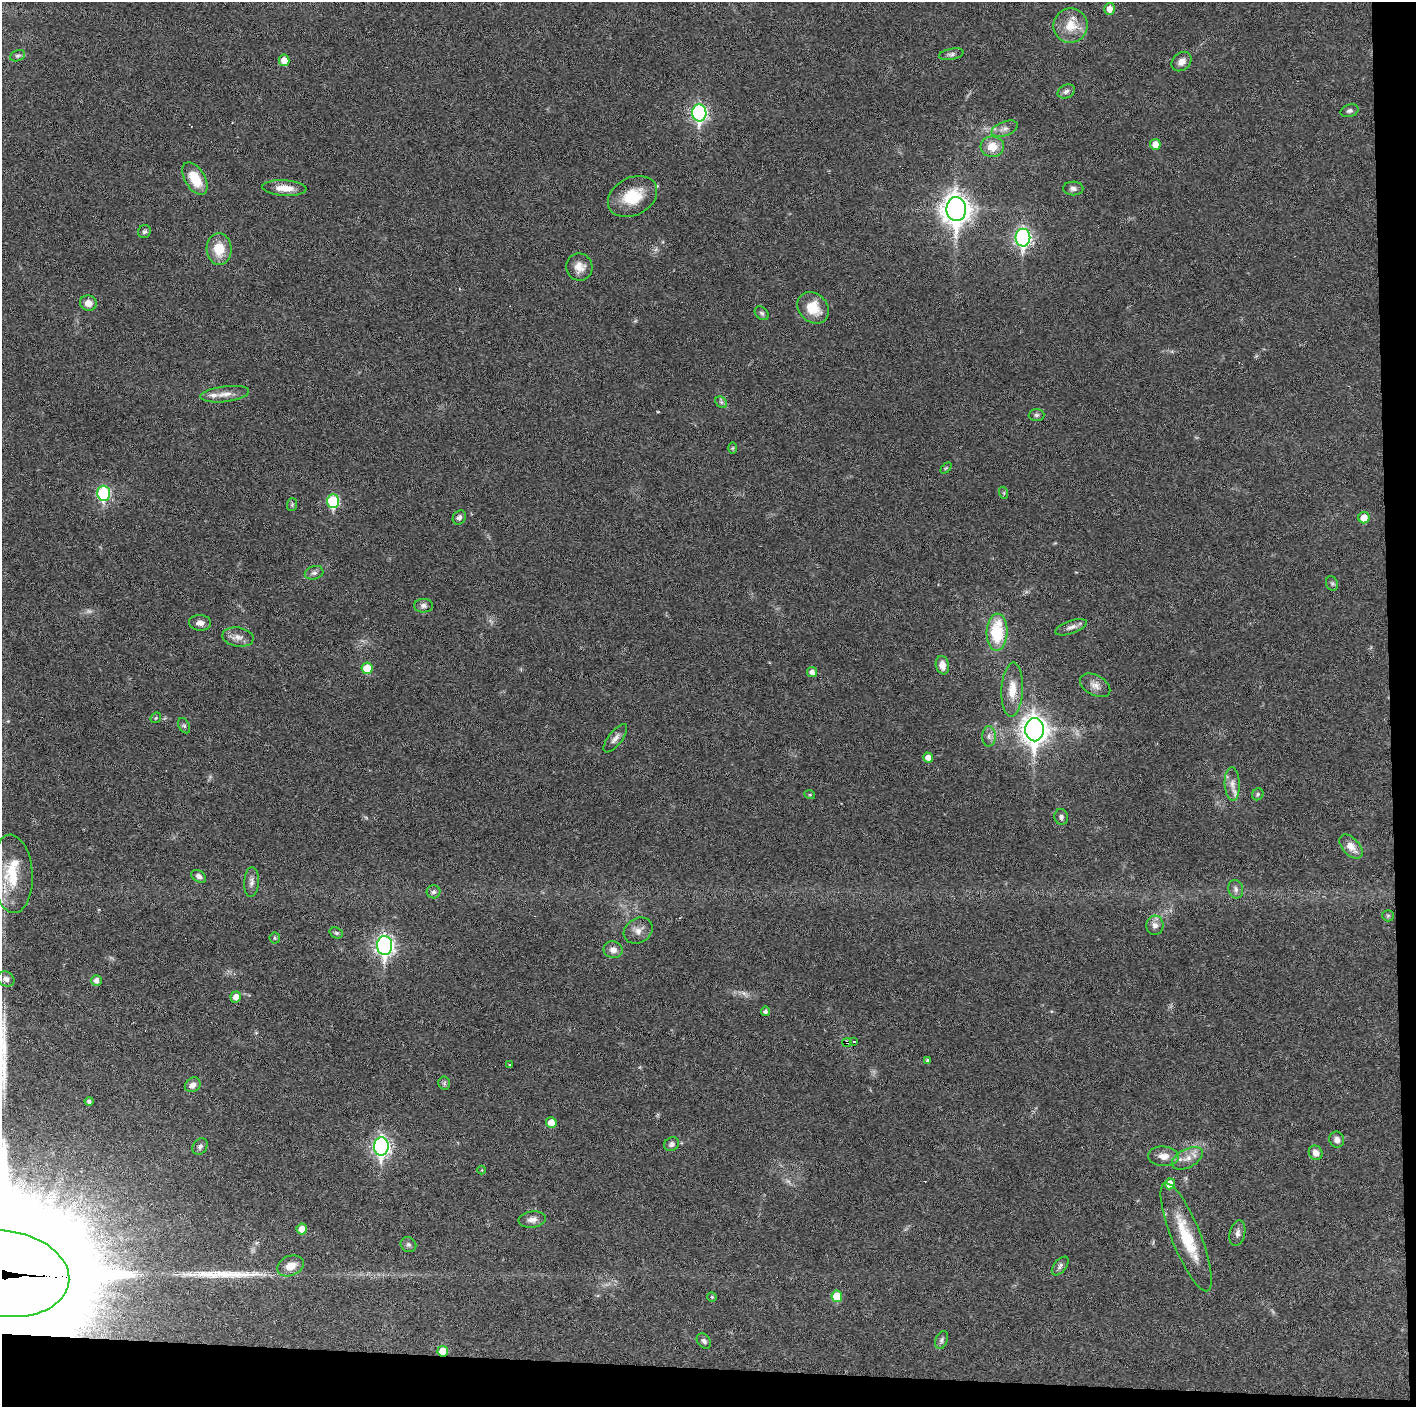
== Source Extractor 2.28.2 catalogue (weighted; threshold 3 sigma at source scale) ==
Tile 9 of 3 x 3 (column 3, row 3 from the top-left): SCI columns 2829-4242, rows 1-1405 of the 4242 x 4218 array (HDU 1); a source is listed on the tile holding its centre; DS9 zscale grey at full resolution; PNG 1418 x 1409 px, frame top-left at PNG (2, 2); each listed source drawn as its Kron ellipse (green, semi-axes under 4 px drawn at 4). Shown black and unused: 5% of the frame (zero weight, under 3 of 6 exposures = <1% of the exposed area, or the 3 px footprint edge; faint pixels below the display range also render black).
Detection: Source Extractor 2.28.2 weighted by HDU 2 'WHT'; one run over the whole footprint, this tile lists its part. Background 0.0253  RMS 0.002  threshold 0.00821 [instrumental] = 3 sigma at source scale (4.09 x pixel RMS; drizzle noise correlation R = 1.36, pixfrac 0.8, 0.05/0.05 arcsec/px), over >= 5 px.
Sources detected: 111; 2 too faint to see at this stretch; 2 long thin detections or spike segments (spike, bleed or trail) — neither listed nor drawn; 3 inside a brighter listed object's ellipse — not listed separately; the other 104 listed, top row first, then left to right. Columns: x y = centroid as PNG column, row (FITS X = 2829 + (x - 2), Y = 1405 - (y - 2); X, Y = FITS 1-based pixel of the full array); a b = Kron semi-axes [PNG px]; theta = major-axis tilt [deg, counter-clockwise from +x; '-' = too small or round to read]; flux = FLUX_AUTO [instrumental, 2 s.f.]
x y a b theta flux
1110 9 6 5 - 1.5
1071 26 17 17 - 3.9
951 54 12 5 11 0.58
18 56 8 5 21 0.43
284 60 6 5 - 1.9
1181 62 11 8 43 1.3
1066 91 9 6 26 0.63
1350 111 9 6 16 0.54
699 113 8 7 - 41
1004 129 14 7 21 1
1155 144 5 5 - 1.8
992 147 11 10 - 2.8
195 179 18 10 -60 4.8
284 188 22 7 -3 2.6
1073 188 10 7 1 0.71
633 196 26 19 28 6
956 209 12 10 -88 230
144 231 7 6 - 0.48
1023 238 9 7 90 55
219 249 16 12 -86 4.2
579 267 13 13 - 1.8
88 303 8 7 - 1.5
813 308 17 14 -43 4.2
762 313 8 5 -44 0.45
225 394 24 8 7 1.7
721 402 6 5 - 0.39
1037 415 8 6 2 0.42
733 448 6 4 89 0.24
946 468 6 4 44 0.23
104 493 7 6 - 18
1004 493 6 4 -72 0.24
333 501 7 6 - 13
292 505 6 5 - 0.28
459 517 7 6 - 0.65
1364 518 5 5 - 2.6
314 573 9 6 17 0.63
1332 583 7 5 -68 0.37
423 606 9 6 1 0.71
200 623 11 8 -3 1
1071 627 17 6 19 1
997 632 18 10 88 9
238 637 16 9 -9 1.4
942 665 9 6 -79 1.7
367 668 6 5 - 3.7
812 672 5 5 - 0.85
1095 685 16 10 -29 1.4
1012 689 27 11 87 3.1
156 718 6 4 46 0.25
184 726 8 5 -62 0.38
1034 730 11 9 -90 190
989 736 10 6 -90 0.79
615 738 17 7 53 1
928 758 5 5 - 1.2
1232 784 17 7 -88 1.3
1258 794 6 5 - 0.37
810 795 5 3 - 0.18
1061 817 8 6 -79 0.55
1351 847 14 8 -47 2
12 874 39 20 -86 8
199 876 8 5 -33 0.72
251 882 15 7 87 0.93
1236 889 9 7 -76 0.73
434 892 7 6 - 0.49
1388 916 6 5 - 0.28
1155 925 9 8 - 1
638 930 15 12 31 1.5
336 933 7 5 -20 0.34
275 938 5 5 - 0.27
385 946 9 7 -88 76
613 950 9 8 - 1.1
6 979 9 7 -26 0.67
96 980 5 5 - 0.94
236 997 5 5 - 1.5
765 1011 5 4 - 0.54
854 1041 3 3 - 1.3
847 1042 5 4 - 1
928 1060 4 3 - 0.27
509 1065 3 2 - 0.34
444 1083 6 6 - 0.41
193 1085 8 6 34 1.1
89 1101 4 4 - 0.48
551 1122 5 5 - 1.9
1337 1140 8 7 - 0.9
671 1144 8 6 28 0.62
200 1146 9 6 57 0.63
381 1146 9 7 89 62
1316 1153 7 6 - 1.4
1164 1156 15 10 -4 1.7
1187 1158 17 9 27 1.9
482 1170 4 3 - 0.14
1170 1184 5 5 - 2.4
532 1219 14 8 8 1.2
302 1229 5 5 - 1.8
1237 1233 13 7 77 0.88
1186 1237 58 14 -68 9.1
408 1245 8 7 - 0.61
290 1266 13 10 21 2.2
1060 1266 11 6 51 0.6
4 1274 65 43 -8 16000
837 1296 6 5 - 4.4
712 1297 4 4 - 0.21
942 1340 9 6 69 0.54
704 1341 8 6 -49 0.61
443 1351 5 5 - 4.1
Overlapping masked pixels (flux is a lower limit): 3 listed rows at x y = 847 1042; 4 1274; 443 1351
Isophote crosses this tile's border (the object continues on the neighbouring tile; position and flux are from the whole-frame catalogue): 1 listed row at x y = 4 1274